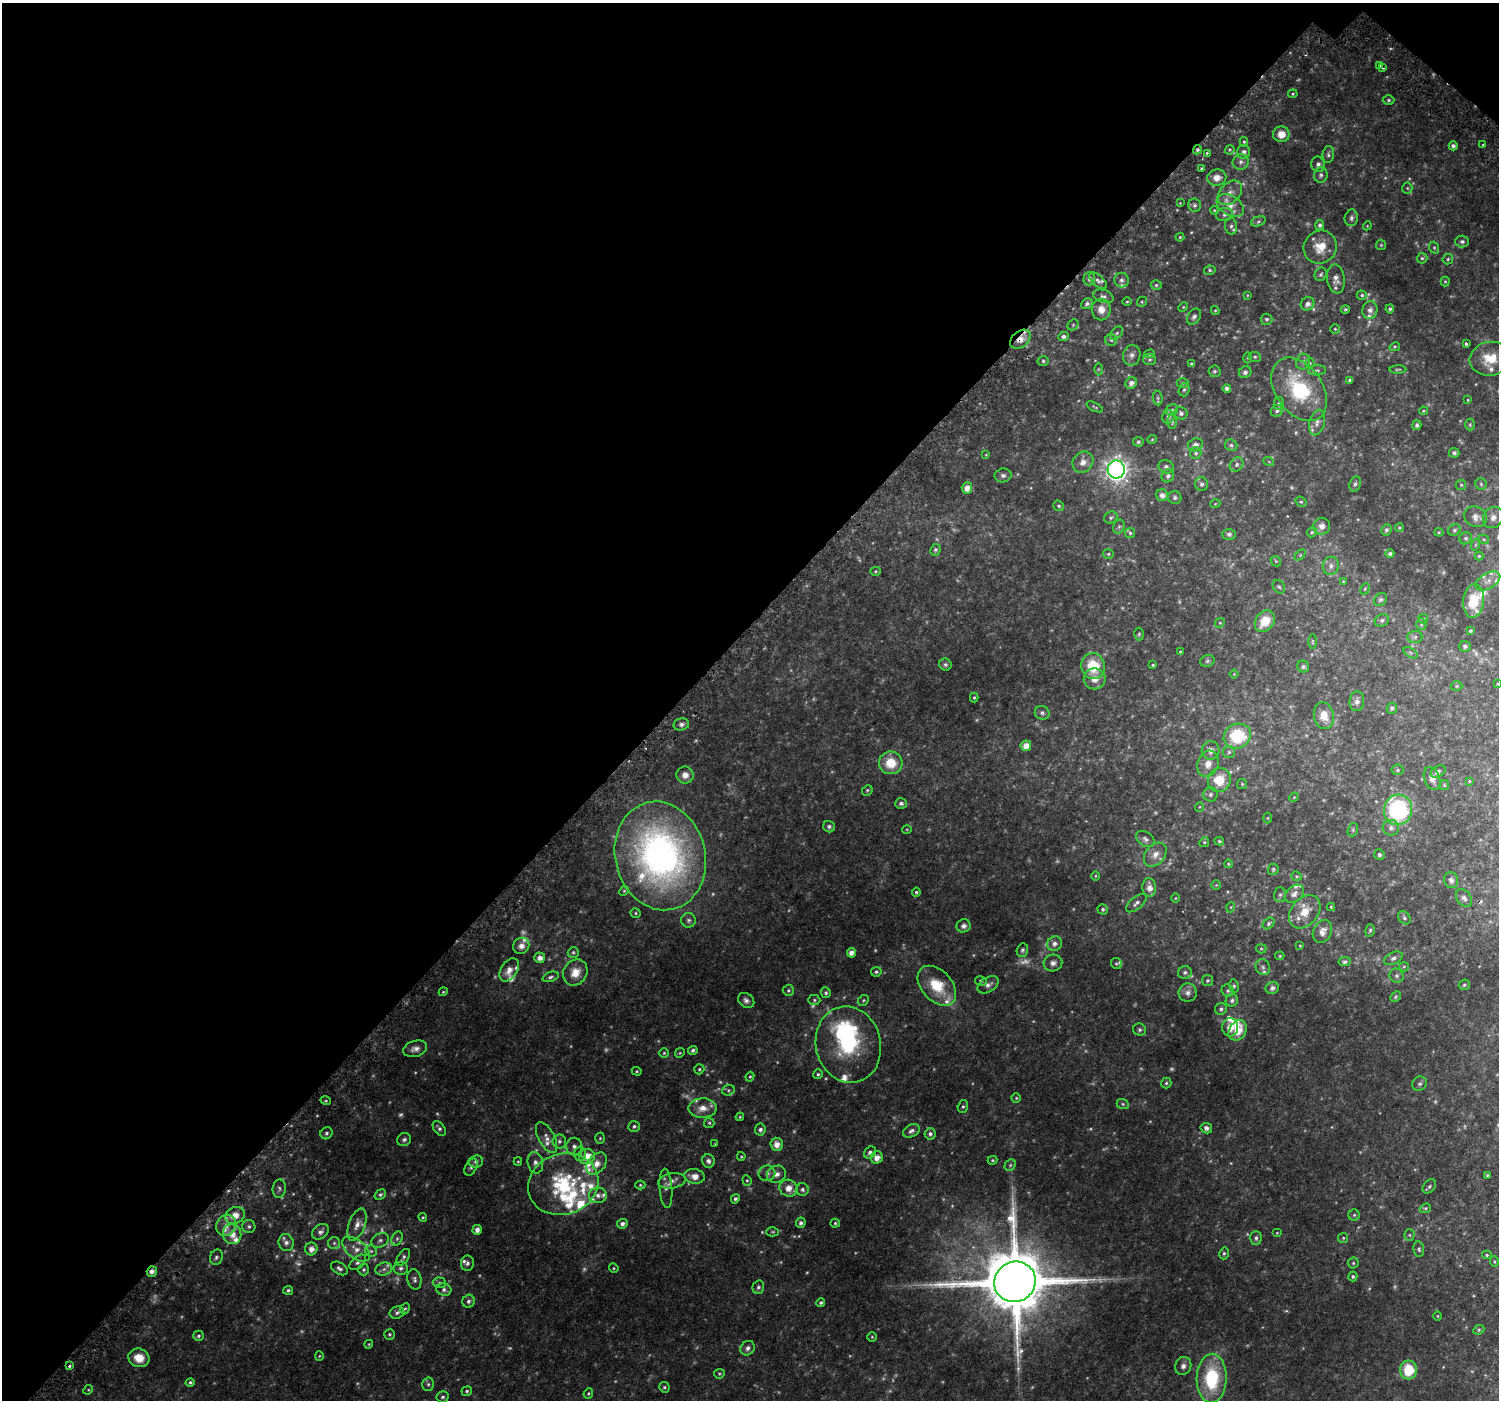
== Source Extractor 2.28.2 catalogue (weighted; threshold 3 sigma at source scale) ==
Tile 2 of 4 x 4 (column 2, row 1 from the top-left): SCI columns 1549-3045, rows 4492-5889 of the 6103 x 6117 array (HDU 1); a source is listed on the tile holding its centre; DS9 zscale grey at full resolution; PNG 1501 x 1402 px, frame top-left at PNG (2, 3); each listed source drawn as its Kron ellipse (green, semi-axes under 4 px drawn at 4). Shown black and unused: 46% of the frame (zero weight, under 2 of 3 exposures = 3% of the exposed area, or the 3 px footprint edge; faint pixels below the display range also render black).
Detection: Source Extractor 2.28.2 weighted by HDU 2 'WHT'; one run over the whole footprint, this tile lists its part. Background 0.0531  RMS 0.0087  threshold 0.0389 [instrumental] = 3 sigma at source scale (4.5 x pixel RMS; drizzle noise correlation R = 1.50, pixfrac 1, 0.0396/0.0396 arcsec/px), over >= 5 px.
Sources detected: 559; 100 too faint to see at this stretch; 3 inside a brighter object's white glare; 1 cosmic-ray / hot-pixel residue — neither listed nor drawn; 41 inside a brighter listed object's ellipse — not listed separately; the other 414 listed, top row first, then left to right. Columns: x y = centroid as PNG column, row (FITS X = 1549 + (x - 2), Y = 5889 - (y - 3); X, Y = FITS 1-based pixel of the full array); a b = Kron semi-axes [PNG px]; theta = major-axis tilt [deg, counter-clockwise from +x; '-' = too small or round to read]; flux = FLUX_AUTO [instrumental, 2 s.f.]
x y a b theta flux
1380 65 3 2 - 1.6
1383 68 4 2 - 0.68
1293 94 5 4 - 0.95
1389 100 6 4 2 1.4
1281 134 8 8 - 8.8
1244 142 5 4 - 1.1
1483 144 4 2 - 0.61
1453 146 4 4 - 3
1197 150 5 4 - 1.7
1230 150 5 4 - 1.1
1244 152 7 6 - 3
1207 153 3 3 - 1.6
1328 154 8 5 84 2
1241 162 8 7 - 3.6
1318 164 8 6 -73 3.3
1202 169 4 3 - 1.3
1321 175 8 6 86 2.4
1217 177 9 8 - 7.7
1407 188 5 5 - 1.2
1230 193 14 9 45 6.9
1180 203 4 4 - 0.69
1195 205 7 6 - 1.9
1230 206 15 9 -33 9.3
1214 210 4 4 - 0.84
1225 215 8 6 12 2.6
1351 218 8 6 79 2.6
1258 221 7 5 19 1.6
1320 225 5 4 - 2
1231 226 8 6 -82 2.5
1367 226 4 3 - 0.67
1180 237 4 4 - 0.91
1462 241 7 6 - 2.1
1381 245 5 5 - 1
1320 247 17 16 - 15
1434 248 6 4 -69 1.3
1422 258 5 5 - 1.3
1448 259 5 5 - 1.3
1210 270 6 4 12 1.2
1321 274 7 6 - 1.6
1089 279 7 6 - 2.5
1336 279 15 9 -82 5.4
1122 280 7 7 - 2.6
1098 281 11 5 -43 3.1
1445 281 5 4 - 0.96
1156 285 5 4 - 1.4
1247 295 4 3 - 0.58
1362 295 5 4 - 1.5
1103 296 10 6 -17 2.6
1127 302 5 3 - 0.83
1142 302 5 4 - 1
1087 304 6 5 - 2.4
1308 304 7 6 - 4.3
1183 307 5 4 - 0.91
1101 309 11 9 -89 8.2
1345 309 4 4 - 1.4
1390 309 4 4 - 1.7
1215 310 4 4 - 0.87
1370 310 9 7 76 4.3
1194 317 9 6 55 2.6
1267 319 6 5 - 1.5
1073 325 6 5 - 1.1
1335 329 4 4 - 0.88
1117 333 8 5 49 1.8
1063 336 5 4 - 2.5
1020 339 11 8 40 7.6
1111 340 6 5 - 1.7
1466 344 4 3 - 1.6
1395 347 5 4 - 1
1149 354 5 4 - 1.2
1132 355 10 8 80 3.9
1255 357 6 5 - 1.5
1248 358 5 3 - 0.78
1490 359 20 17 8 24
1149 360 6 5 - 1.6
1043 361 5 5 - 1.3
1303 362 8 7 - 2.7
1310 363 4 4 - 1
1191 364 4 3 - 1.2
1098 369 6 4 89 1.1
1398 369 8 3 1 1.1
1317 370 9 5 4 1.8
1214 371 6 6 - 1.7
1245 372 6 5 - 2.4
1350 380 4 3 - 1.7
1131 383 6 5 - 4.4
1183 383 6 4 0 1.2
1227 388 4 4 - 2.9
1299 389 35 23 -55 66
1184 390 7 5 72 1.5
1158 398 7 5 -83 1.4
1467 400 4 3 - 0.6
1279 403 6 5 - 1.7
1095 407 9 3 -25 1
1172 410 6 5 - 1.6
1277 411 6 5 - 2.1
1423 411 4 3 - 0.78
1181 413 6 6 - 2.2
1168 417 7 6 - 2.5
1172 422 7 5 -88 1.7
1317 423 13 7 75 4.4
1417 425 5 4 - 2.3
1470 425 6 5 - 1.1
1152 439 5 4 - 0.84
1138 442 5 5 - 1.5
1195 445 7 6 - 3.9
1231 445 6 5 - 1.9
1196 453 6 5 - 1.8
1454 453 5 5 - 1.7
986 455 4 4 - 0.65
1083 462 11 9 47 6.4
1269 462 5 3 - 0.71
1237 464 7 6 - 2.5
1166 467 8 6 -27 2.9
1116 469 9 8 - 620
1003 475 8 7 - 2.6
1168 476 7 6 - 2.4
1202 484 7 6 - 2.1
1355 484 8 5 71 1.8
1481 484 6 5 - 1.4
1461 485 5 5 - 1.1
967 488 5 5 - 6.4
1162 495 6 6 - 4.4
1175 497 7 6 - 2
1301 502 6 5 - 1.2
1215 504 5 3 - 0.69
1059 506 5 5 - 1.5
1111 517 7 5 27 1.8
1476 517 12 10 -28 6.8
1493 517 11 10 - 5.5
1322 526 8 8 - 5
1119 527 7 5 67 1.7
1399 528 4 4 - 1.1
1386 530 6 5 - 1.9
1454 530 6 5 - 1.6
1312 532 5 4 - 1.4
1439 532 4 4 - 0.86
1130 533 5 5 - 1.3
1229 534 6 5 - 2.1
1466 538 6 5 - 1.7
1484 539 5 4 - 1
1475 545 6 3 71 0.93
935 550 6 5 - 1.6
1108 554 5 4 - 1.2
1390 554 4 4 - 1.9
1300 555 6 4 46 1.1
1479 556 4 4 - 0.94
1276 561 6 4 -45 1.2
1331 566 9 8 - 4
875 571 5 4 - 1
1488 581 14 7 30 5.1
1343 582 4 3 - 0.71
1279 587 7 5 -54 1.6
1365 589 6 4 60 0.97
1381 599 7 5 42 1.7
1474 601 17 10 85 19
1423 619 5 4 - 0.94
1382 620 7 6 - 2
1265 621 12 9 52 18
1220 623 5 4 - 0.99
1421 624 5 5 - 1.4
1470 631 3 3 - 1.2
1139 634 6 4 88 1.3
1415 637 7 6 - 2
1313 641 7 3 -90 0.89
1465 646 6 5 - 1.8
1180 652 3 3 - 0.63
1411 653 8 4 -31 1.5
1207 661 7 5 16 1.6
945 665 6 6 - 1.9
1153 665 3 3 - 1.1
1093 666 13 11 -79 28
1303 667 6 5 - 1.8
1234 674 4 4 - 0.62
1095 679 11 10 - 7.8
1498 684 4 3 - 0.76
1457 686 6 5 - 1.2
974 697 5 4 - 1.1
1357 701 10 7 84 3.9
1392 708 5 5 - 1.3
1042 713 7 6 - 2.3
1324 716 13 10 -77 10
681 724 8 6 13 2.7
1237 736 14 12 29 47
1026 746 5 5 - 7.2
1211 750 9 9 - 5.8
1229 752 6 6 - 1.9
891 763 12 11 - 20
1208 764 13 10 72 9.1
1397 770 6 5 - 1.5
1438 771 8 5 32 2.1
685 775 8 8 - 5.9
1432 778 12 7 -69 5.5
1219 780 12 11 - 22
1469 781 4 3 - 0.73
1242 784 5 5 - 1.1
1444 785 5 4 - 0.92
867 790 6 4 47 1.2
1210 794 7 7 - 2.3
1294 797 5 3 - 0.64
901 803 6 5 - 2.2
1199 807 5 3 - 0.68
1398 810 15 14 - 92
1268 818 5 3 - 0.8
829 827 6 5 - 2
1391 828 8 7 - 3.1
907 829 5 3 - 0.74
1353 830 7 5 72 1.3
1145 839 10 7 -35 2.9
1219 841 5 3 - 1.2
1204 842 5 4 - 1
1155 855 13 9 50 7
1379 855 5 5 - 1.5
660 856 55 45 -75 370
1228 864 4 3 - 0.88
1273 869 5 5 - 1.4
1095 876 5 3 - 0.75
1297 876 5 4 - 1.1
1451 880 8 7 - 2.9
1216 885 5 4 - 0.88
1149 888 9 7 -87 6.7
624 891 5 4 - 1.1
916 892 4 4 - 1.4
1294 894 11 7 41 4.3
1280 895 7 6 - 2.2
1175 898 5 3 - 0.66
1464 898 10 6 -52 2.8
1136 903 12 6 40 3.6
1231 907 5 3 - 0.7
1331 907 4 4 - 0.83
1103 909 5 5 - 1.9
1305 912 18 13 50 15
636 913 5 4 - 1.1
1404 918 7 5 -46 1.9
689 920 7 7 - 2.4
1269 923 7 5 41 1.8
964 926 7 6 - 3.1
1370 930 6 4 73 1.3
1322 932 12 9 65 6.2
1054 944 7 7 - 4.5
521 946 8 7 - 5.1
1300 946 3 3 - 0.69
1261 949 5 4 - 1
1022 950 7 5 73 1.8
573 952 5 5 - 1.4
851 953 5 4 - 5.7
1280 956 4 3 - 0.95
540 958 5 5 - 5
1393 958 10 5 26 2.6
1345 962 6 4 8 1.7
1053 963 9 8 - 4.3
1116 963 6 5 - 1.3
1263 967 8 7 - 2.4
1404 967 5 4 - 0.98
509 970 13 8 58 7.9
575 972 13 11 56 12
876 972 5 4 - 1.6
1185 972 7 6 - 2.1
1397 976 7 6 - 1.9
550 977 8 4 20 2
981 981 6 4 -17 1.4
1207 981 5 5 - 1.6
988 985 11 7 31 4.4
1464 985 6 5 - 1.4
937 986 23 15 -48 29
1234 986 7 4 -81 1.6
1272 988 7 6 - 3.6
788 990 6 5 - 1.5
1228 991 6 5 - 1.7
443 992 4 3 - 0.96
826 993 5 5 - 1.7
1188 993 9 9 - 4.5
1396 997 6 4 43 1.1
746 1000 9 7 -36 3.2
814 1000 6 5 - 1.5
863 1000 6 5 - 1.1
1232 1000 6 6 - 2.5
1221 1009 6 5 - 2
1230 1027 9 8 - 8.8
1139 1030 6 6 - 2
1238 1030 11 8 57 13
848 1045 38 32 -76 82
415 1049 12 8 17 4.6
693 1050 5 4 - 2.3
664 1053 5 5 - 1.2
680 1053 5 4 - 0.97
699 1069 5 5 - 1.2
637 1071 5 4 - 1
818 1074 5 4 - 1.3
750 1077 5 4 - 1
1166 1083 5 5 - 1.5
1420 1084 8 7 - 2.1
728 1090 6 5 - 1.4
1016 1098 4 4 - 1
326 1101 5 3 - 1
1123 1104 6 5 - 1.4
963 1106 6 5 - 1.5
703 1108 14 10 1 10
740 1117 4 4 - 0.88
709 1123 5 5 - 1.3
634 1126 6 5 - 1.8
439 1128 8 5 -53 2.3
1206 1128 6 5 - 3
760 1129 6 5 - 3
911 1131 9 6 29 3
326 1133 6 5 - 1.8
930 1134 5 5 - 2.6
546 1138 17 8 -61 6
600 1138 5 4 - 1.1
404 1140 7 6 - 2.3
559 1141 7 7 - 2.5
715 1144 3 3 - 0.64
777 1144 6 6 - 7
574 1147 9 8 - 4
870 1152 7 5 43 2.6
580 1154 7 6 - 2.1
741 1156 4 3 - 0.83
587 1157 8 7 - 14
877 1157 6 6 - 6.5
992 1160 5 4 - 1.1
476 1161 7 6 - 2.7
518 1161 4 4 - 0.94
708 1161 7 6 - 2.8
535 1163 11 7 -77 3.9
597 1163 12 8 49 9
1010 1165 6 5 - 1.5
471 1167 9 5 61 2.4
767 1173 8 7 - 3.6
777 1174 10 8 25 5.5
1487 1175 4 3 - 1.1
695 1176 10 7 -10 7.9
747 1180 5 4 - 1
672 1181 14 7 9 5.1
563 1184 35 30 18 74
640 1185 5 4 - 1.1
1429 1186 8 5 50 1.8
666 1188 20 6 -85 3.8
789 1188 9 8 - 9.5
279 1189 9 6 84 2.5
802 1189 6 6 - 2
380 1195 6 4 33 1.6
598 1195 9 7 -2 3.8
735 1199 5 4 - 2.1
1425 1208 6 4 20 1.2
235 1215 10 8 28 10
1354 1215 5 5 - 1.3
423 1217 4 4 - 1
801 1223 5 5 - 2.1
835 1223 5 4 - 1.2
357 1224 17 8 69 7.2
622 1224 5 4 - 3.6
226 1225 11 9 58 7.9
249 1226 6 6 - 2.1
477 1230 5 4 - 5
320 1232 9 7 40 3.4
773 1232 6 4 1 1
1277 1233 5 4 - 0.92
232 1234 10 9 - 9.5
1409 1235 5 5 - 1.1
1256 1238 7 5 87 2.2
1343 1238 5 5 - 1.1
397 1239 7 5 63 1.7
380 1240 9 6 30 3
286 1243 8 7 - 4
334 1243 6 6 - 1.8
311 1249 6 6 - 5.9
356 1249 16 9 -40 8
1419 1249 7 5 -81 1.6
371 1251 6 5 - 1.6
1224 1253 6 4 76 1.5
1487 1255 5 4 - 1.1
216 1257 8 6 70 2.2
403 1257 9 5 56 2.2
358 1262 10 5 41 2.6
1494 1262 5 4 - 1.2
467 1263 7 6 - 2.4
1353 1263 5 5 - 1.2
339 1268 9 5 -33 2.6
401 1268 7 6 - 2.5
614 1268 5 4 - 1
384 1269 8 6 17 3
364 1270 6 5 - 1.6
152 1271 5 4 - 4.7
1353 1276 5 4 - 1.6
414 1279 10 7 -77 2.8
1015 1282 21 20 - 9300
439 1283 6 5 - 1.6
758 1287 7 5 74 2
288 1290 5 4 - 1.5
444 1290 7 6 - 2.7
468 1301 6 6 - 2.8
821 1303 4 4 - 1.8
405 1309 6 4 64 1.2
397 1313 7 6 - 2.2
1438 1316 5 3 - 0.66
1479 1330 6 4 24 1.2
389 1334 5 5 - 1.4
199 1336 5 5 - 1.6
872 1337 4 4 - 0.94
369 1344 4 3 - 0.77
748 1348 8 6 47 3.1
319 1356 4 4 - 0.85
139 1358 10 9 - 14
69 1366 3 3 - 2.3
1183 1366 9 8 - 3.8
1408 1370 9 8 - 27
719 1374 5 4 - 1.1
1212 1378 24 15 88 55
190 1382 4 4 - 1.7
428 1384 7 5 -89 1.9
664 1387 5 5 - 1.4
88 1390 5 4 - 0.93
467 1391 5 4 - 1.5
588 1393 5 4 - 1.2
443 1397 6 6 - 2
Overlapping masked pixels (flux is a lower limit): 4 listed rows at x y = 1197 150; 1020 339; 660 856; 152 1271
Isophote crosses this tile's border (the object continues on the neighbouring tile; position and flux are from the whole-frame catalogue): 2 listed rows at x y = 1498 684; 443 1397